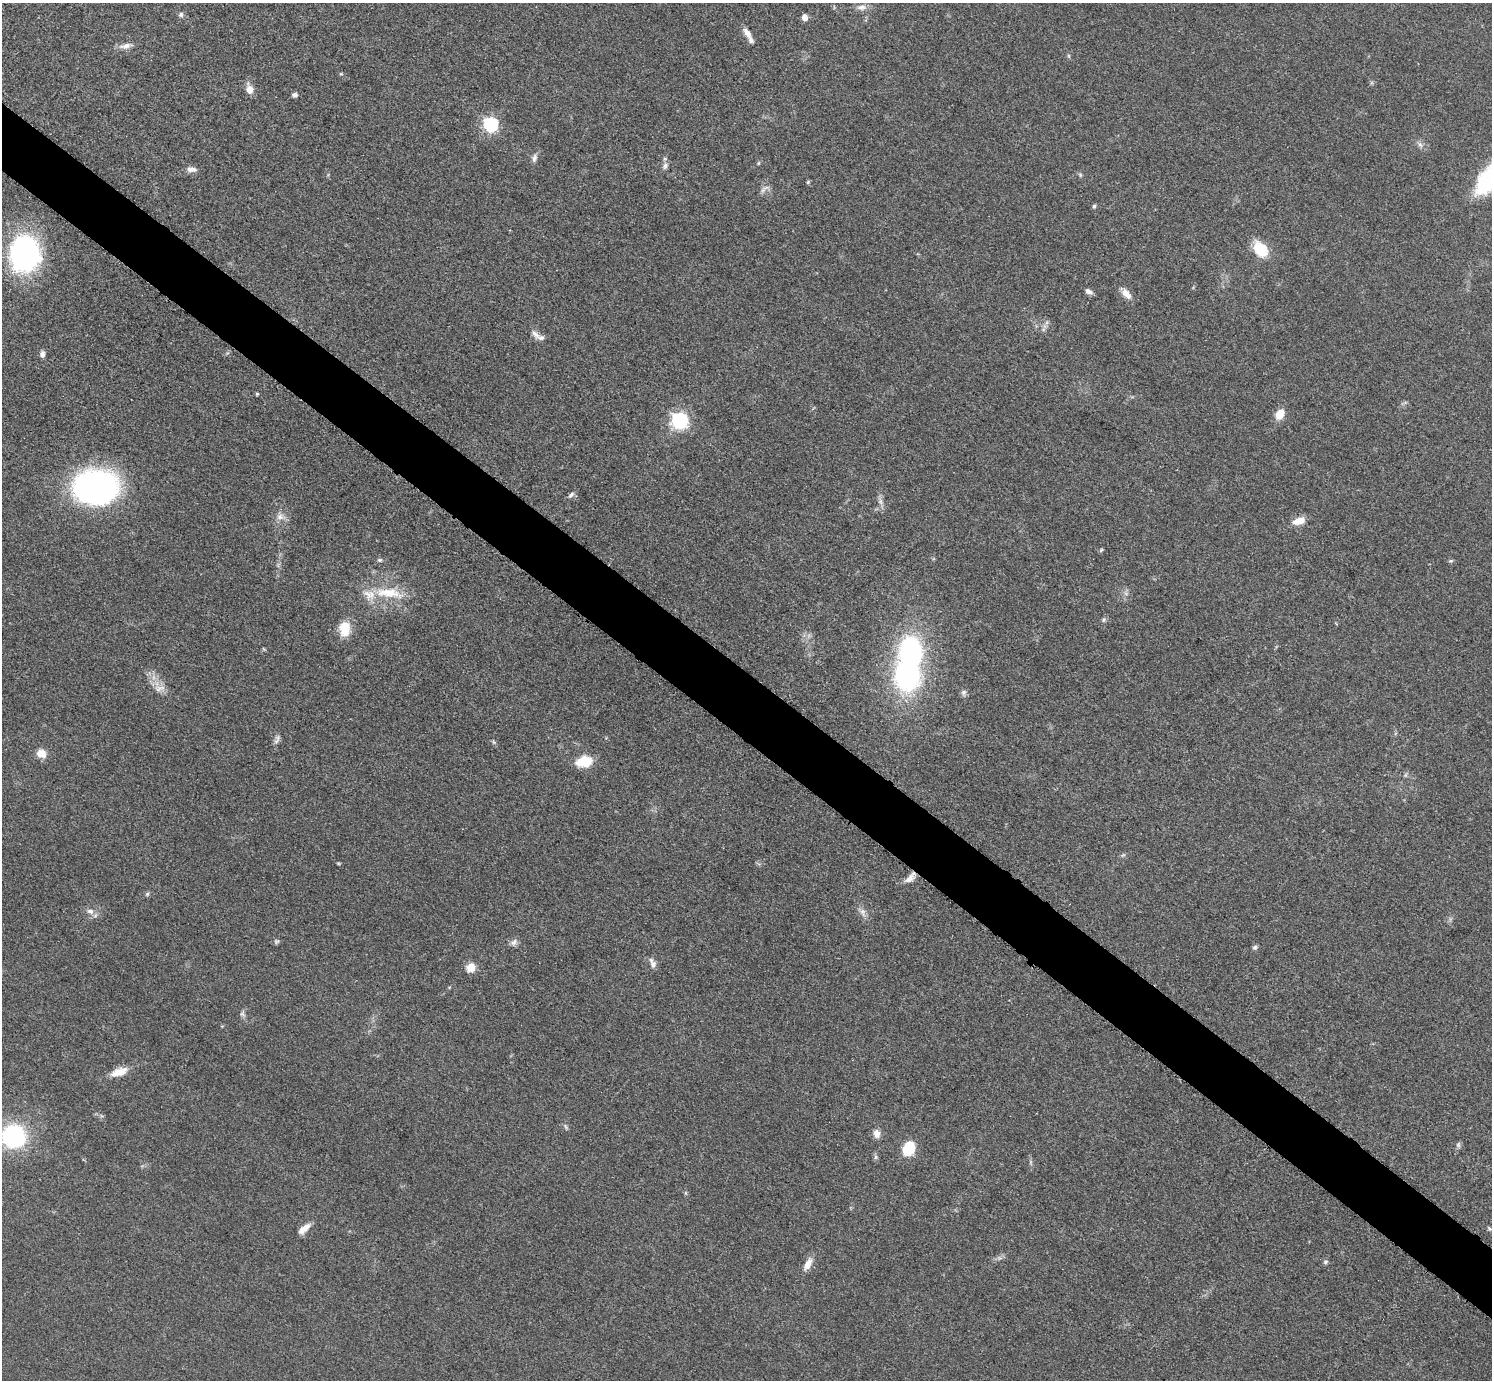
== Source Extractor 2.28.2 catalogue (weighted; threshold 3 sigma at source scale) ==
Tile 6 of 4 x 4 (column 2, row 2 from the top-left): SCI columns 1502-2991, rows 2919-4296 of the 5978 x 5981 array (HDU 1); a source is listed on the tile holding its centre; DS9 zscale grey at full resolution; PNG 1494 x 1382 px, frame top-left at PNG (2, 3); no overlay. Shown black and unused: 5% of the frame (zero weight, under 3 of 5 exposures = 1% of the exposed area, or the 3 px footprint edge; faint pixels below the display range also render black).
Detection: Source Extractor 2.28.2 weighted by HDU 2 'WHT'; one run over the whole footprint, this tile lists its part. Background 0.0533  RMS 0.0058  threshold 0.026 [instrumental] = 3 sigma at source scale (4.5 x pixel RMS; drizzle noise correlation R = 1.50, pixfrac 1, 0.05/0.05 arcsec/px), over >= 5 px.
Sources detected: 75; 1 too faint to see at this stretch — not listed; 4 inside a brighter listed object's ellipse — not listed separately; the other 70 listed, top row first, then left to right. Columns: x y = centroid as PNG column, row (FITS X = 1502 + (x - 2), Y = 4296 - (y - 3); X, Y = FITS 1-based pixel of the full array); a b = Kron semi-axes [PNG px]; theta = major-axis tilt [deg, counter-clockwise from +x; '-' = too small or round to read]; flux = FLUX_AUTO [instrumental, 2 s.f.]
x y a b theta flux
861 7 14 8 1 3.4
181 14 7 7 - 1.5
804 17 6 6 - 3.4
747 33 17 6 -55 4.4
126 46 19 7 11 3.9
1069 56 6 3 -72 0.75
341 74 5 4 - 0.64
250 89 11 7 -73 5.6
295 95 6 5 - 1.7
491 124 6 6 - 110
1420 145 9 6 -62 2
534 158 11 7 75 2.3
759 163 6 4 88 0.68
665 166 10 7 70 2.3
192 169 13 7 -8 3.2
1080 175 7 5 -60 0.96
808 182 6 4 46 0.69
765 189 17 5 32 2.3
1094 206 5 5 - 1.1
1261 249 19 13 -52 17
24 254 35 31 81 120
1088 291 10 5 -25 2.5
1126 294 15 8 -50 4.9
1044 326 7 4 -90 1.5
535 334 16 7 -45 3.2
42 354 8 6 88 2.3
257 394 5 4 - 0.65
1280 414 11 8 58 9.6
680 420 7 7 - 160
95 488 44 32 1 160
571 495 10 6 42 1.8
880 501 10 6 -87 2.6
280 516 14 11 -23 4.6
1299 521 15 8 17 7.1
1101 550 6 4 45 0.82
379 560 7 5 -1 1.2
1451 561 6 5 - 0.85
389 593 43 13 -6 21
1103 620 7 3 71 0.98
345 629 19 14 88 11
907 674 29 22 -85 120
159 688 17 9 1 5
964 692 8 7 - 1.8
277 739 14 6 66 2.2
494 742 6 4 -70 0.88
41 754 11 10 - 6.5
584 762 17 11 11 15
1123 855 7 4 36 0.9
338 863 6 3 -19 0.61
910 878 17 7 45 4.5
147 894 6 5 - 1
90 911 10 7 -18 3.3
863 912 13 7 -70 3.4
276 942 8 5 8 1.1
514 942 11 8 43 2.5
1255 947 7 6 - 1.3
652 963 13 7 -70 3.2
471 967 10 9 - 6.7
242 1013 9 7 -85 1.8
119 1072 21 9 19 8.8
566 1127 9 4 -60 1.1
876 1134 10 7 -79 4.1
13 1136 16 15 - 91
1458 1144 8 6 88 1.4
908 1149 11 8 62 26
876 1157 6 6 - 1.2
304 1229 16 7 40 5.5
1489 1229 8 5 -54 1.3
1325 1262 7 5 17 1.1
808 1264 16 7 60 6.2
Overlapping masked pixels (flux is a lower limit): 1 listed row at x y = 910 878
Isophote crosses this tile's border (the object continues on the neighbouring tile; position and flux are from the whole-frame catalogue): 1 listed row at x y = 13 1136